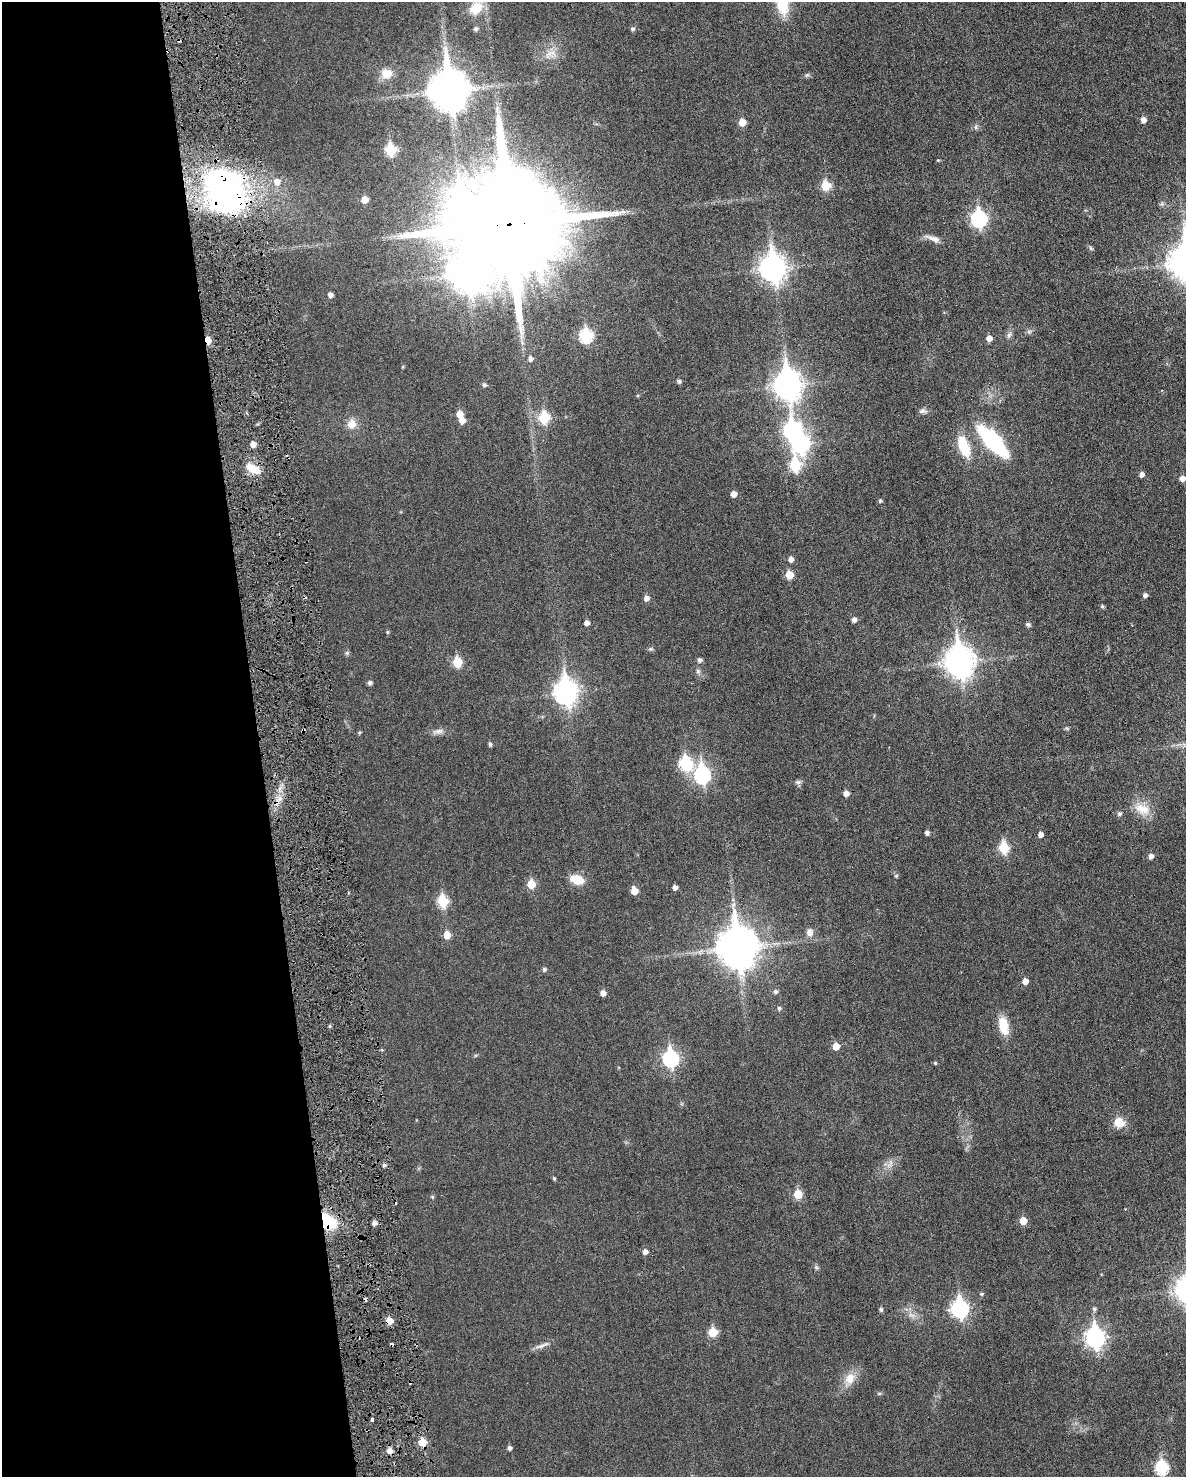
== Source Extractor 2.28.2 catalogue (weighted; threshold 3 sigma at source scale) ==
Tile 5 of 4 x 3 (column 1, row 2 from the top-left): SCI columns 30-1213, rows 1634-3108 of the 4786 x 4824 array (HDU 1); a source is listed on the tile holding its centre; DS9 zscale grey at full resolution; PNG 1188 x 1479 px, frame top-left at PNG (2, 2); no overlay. Shown black and unused: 22% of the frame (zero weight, under 3 of 6 exposures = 1% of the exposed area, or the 3 px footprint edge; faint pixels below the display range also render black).
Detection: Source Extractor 2.28.2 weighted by HDU 2 'WHT'; one run over the whole footprint, this tile lists its part. Background 0.0355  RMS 0.0047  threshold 0.019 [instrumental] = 3 sigma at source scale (4.09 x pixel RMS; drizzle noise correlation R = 1.36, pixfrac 0.8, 0.05/0.05 arcsec/px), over >= 5 px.
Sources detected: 127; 1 inside a brighter object's white glare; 4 cosmic-ray / hot-pixel residue — not listed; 1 inside a brighter listed object's ellipse — not listed separately; the other 121 listed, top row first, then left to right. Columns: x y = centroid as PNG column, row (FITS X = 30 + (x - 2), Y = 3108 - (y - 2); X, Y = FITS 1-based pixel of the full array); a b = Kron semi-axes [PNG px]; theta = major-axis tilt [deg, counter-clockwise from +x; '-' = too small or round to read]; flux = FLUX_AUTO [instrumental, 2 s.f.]
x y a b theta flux
476 8 15 12 43 9.5
476 29 5 5 - 1
632 29 5 5 - 0.84
549 53 19 8 53 3.9
386 73 15 13 -3 5
449 90 14 11 -85 1100
1143 120 5 5 - 2.4
742 122 5 5 - 4.9
976 127 7 4 90 0.73
391 150 6 6 - 23
938 160 4 4 - 0.38
277 182 7 7 - 2.9
826 186 6 6 - 14
225 191 51 36 -52 110
364 200 5 5 - 4.8
979 219 8 7 - 82
509 224 30 27 -3 15000
934 239 20 6 -20 2.9
1091 248 6 4 -87 0.6
773 268 11 9 -85 340
468 273 16 13 -36 670
330 295 5 4 - 1.8
1029 332 7 4 0 0.79
1009 335 9 6 67 1.3
586 336 7 6 - 40
989 338 6 5 - 2.5
208 340 6 4 -60 5
530 358 6 5 - 1.5
679 381 5 4 - 1
484 385 5 5 - 0.94
787 385 12 9 -87 410
923 411 12 6 -10 1.3
460 414 5 5 - 4.5
544 418 6 6 - 23
462 420 6 5 - 3.3
352 424 10 10 - 4.3
993 441 27 10 -47 58
800 443 9 8 - 130
253 444 5 4 - 3.1
963 447 18 8 -69 17
795 465 8 6 -89 25
254 469 19 8 -32 5.8
1141 474 5 5 - 1.7
1182 478 5 5 - 2.6
734 494 5 5 - 2.8
880 501 4 4 - 0.7
791 559 5 5 - 2
789 575 6 5 - 7.7
1145 595 5 5 - 1.3
646 598 5 5 - 1.9
1102 606 5 4 - 0.66
854 620 5 5 - 1.6
586 623 5 5 - 1.8
1028 624 5 4 - 1.1
387 632 4 4 - 0.51
651 649 7 4 0 0.61
347 653 6 5 - 0.71
699 660 5 5 - 1.2
457 662 6 5 - 15
959 662 12 9 -82 490
698 671 6 6 - 0.9
370 683 5 4 - 1.2
566 692 11 8 -85 240
303 730 4 3 - 0.57
438 731 15 6 9 2
359 733 5 4 - 0.48
490 744 5 4 - 0.95
685 763 8 7 - 36
702 775 8 7 - 79
798 782 8 6 11 0.93
846 793 5 5 - 2.5
1142 809 23 13 -24 6.7
1119 814 5 5 - 0.91
927 833 4 4 - 1.3
1040 834 4 4 - 2.2
1004 848 7 5 -82 20
1151 856 5 5 - 1.8
896 876 5 5 - 0.56
577 879 13 9 -15 7.7
531 884 6 6 - 8.1
675 887 4 4 - 1.9
634 891 6 5 - 4.9
443 901 7 6 - 23
809 932 11 10 - 2.2
447 935 6 5 - 5.7
737 947 14 11 -84 1100
544 969 5 4 - 0.97
1025 981 5 5 - 3.3
775 992 5 5 - 0.97
603 993 5 5 - 2.1
779 1008 5 5 - 0.86
330 1026 5 3 - 0.56
1003 1026 20 10 -78 8.3
836 1046 6 5 - 4.7
382 1050 5 3 - 0.37
671 1058 8 7 - 80
935 1063 5 4 - 0.51
1119 1122 13 11 -22 5.7
384 1165 4 4 - 0.89
554 1178 5 4 - 0.56
798 1194 6 6 - 10
1023 1221 6 5 - 5.1
327 1222 17 12 -56 16
374 1223 5 5 - 1.5
645 1251 5 5 - 1.8
982 1294 5 4 - 0.6
960 1309 9 7 -85 100
1094 1309 6 5 - 0.67
881 1310 5 5 - 0.83
912 1315 10 4 -13 1.3
389 1321 5 5 - 5.9
713 1332 6 5 - 13
1095 1338 9 7 -82 150
542 1346 22 4 23 2
850 1378 17 13 63 5.3
879 1394 6 4 19 0.49
372 1419 4 3 - 0.76
422 1442 5 5 - 9.1
509 1448 4 4 - 1.2
389 1450 6 5 - 2.9
1162 1468 7 6 - 42
Overlapping masked pixels (flux is a lower limit): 6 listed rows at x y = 225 191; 509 224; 208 340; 303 730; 327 1222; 389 1321